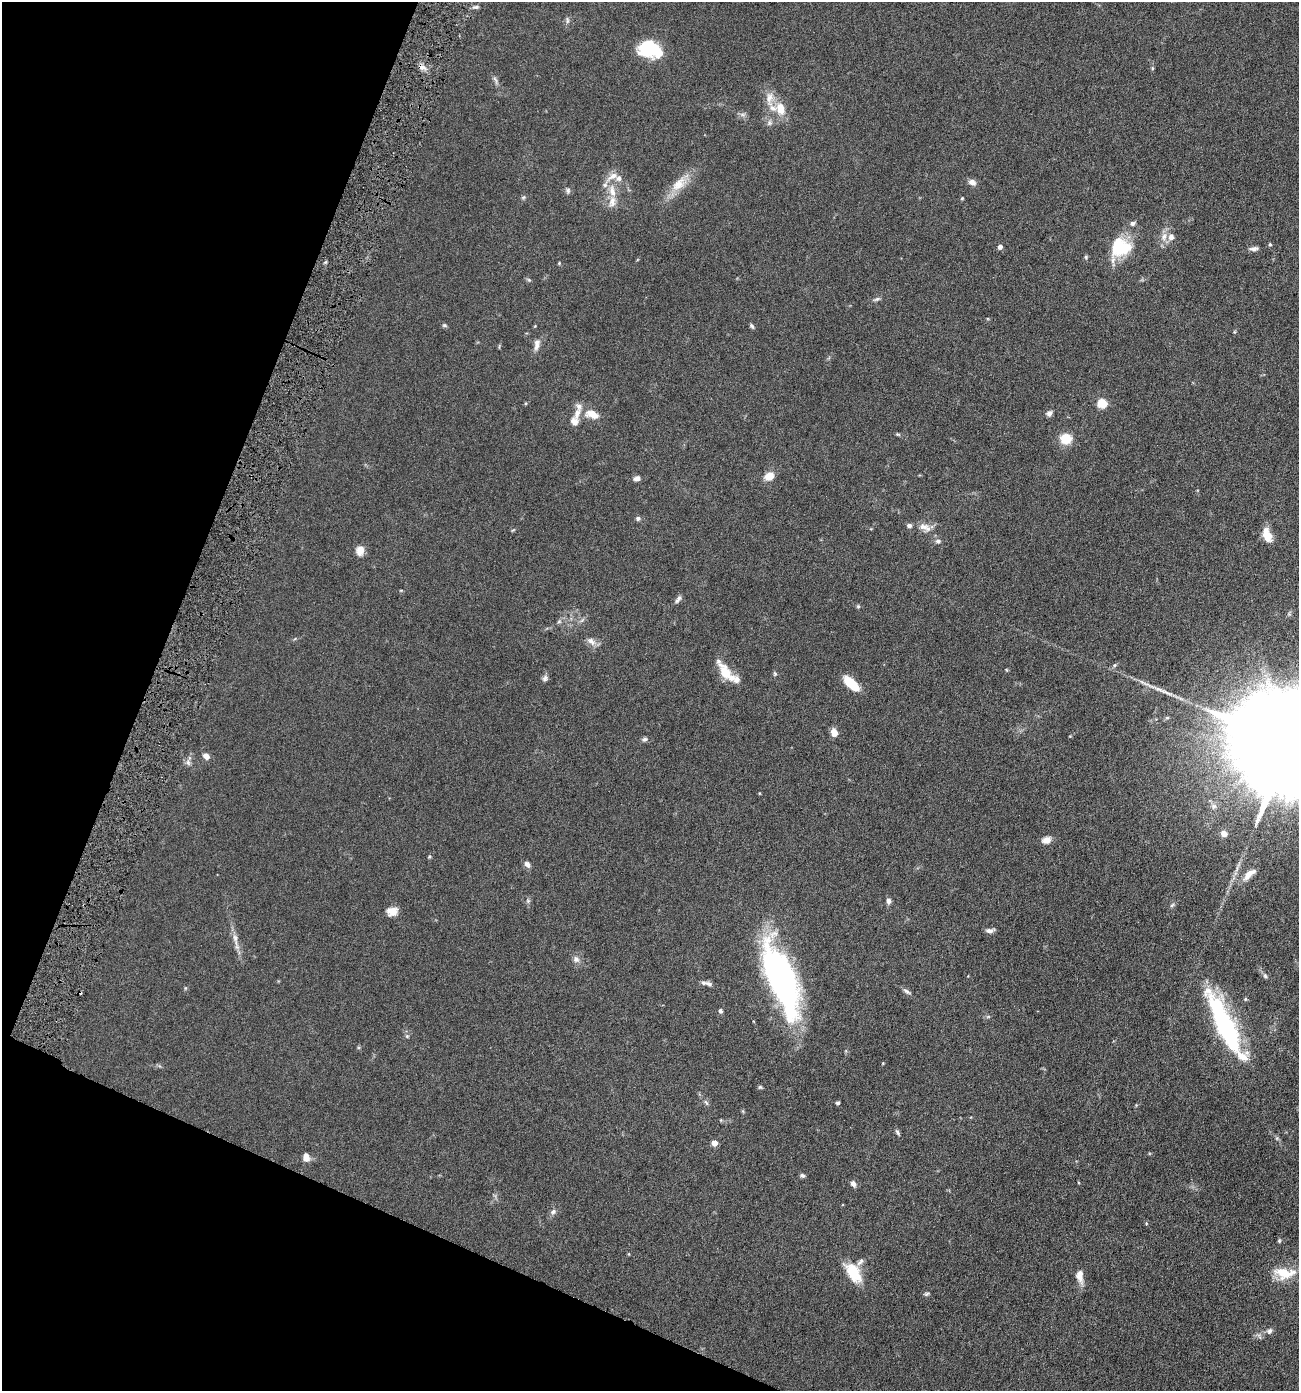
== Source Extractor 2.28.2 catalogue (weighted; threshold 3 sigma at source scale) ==
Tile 9 of 4 x 4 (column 1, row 3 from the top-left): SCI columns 140-1436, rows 1390-2778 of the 5598 x 5556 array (HDU 1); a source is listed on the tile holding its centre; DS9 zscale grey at full resolution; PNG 1301 x 1393 px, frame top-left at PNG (2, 2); no overlay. Shown black and unused: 20% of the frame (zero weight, under 4 of 8 exposures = <1% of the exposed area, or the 3 px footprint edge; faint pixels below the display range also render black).
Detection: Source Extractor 2.28.2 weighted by HDU 2 'WHT'; one run over the whole footprint, this tile lists its part. Background 0.062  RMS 0.0055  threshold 0.0225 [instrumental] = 3 sigma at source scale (4.09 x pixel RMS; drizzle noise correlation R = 1.36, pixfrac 0.8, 0.05/0.05 arcsec/px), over >= 5 px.
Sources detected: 108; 1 inside a brighter object's white glare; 1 cosmic-ray / hot-pixel residue — not listed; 11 inside a brighter listed object's ellipse — not listed separately; the other 95 listed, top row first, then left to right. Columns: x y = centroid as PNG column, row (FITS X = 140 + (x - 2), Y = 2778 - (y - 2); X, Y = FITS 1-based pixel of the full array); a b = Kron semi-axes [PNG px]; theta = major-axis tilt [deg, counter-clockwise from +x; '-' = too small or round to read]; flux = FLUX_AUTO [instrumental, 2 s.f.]
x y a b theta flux
567 20 10 4 -79 1
649 49 21 17 -6 25
422 67 10 6 -8 2.1
1152 68 5 4 - 0.59
495 80 15 3 -70 1.3
769 98 23 10 90 6.2
780 108 12 8 -72 7.9
769 123 9 7 69 1.5
619 178 9 8 - 2.2
972 182 10 7 -25 2.4
679 184 25 13 46 8.9
568 191 8 5 -89 1.2
612 191 17 9 -79 6
523 197 7 5 21 0.79
962 198 4 3 - 0.56
1133 223 7 6 - 1.3
1164 237 13 8 73 3.6
1270 244 4 3 - 0.63
1000 247 5 4 - 2.3
1120 247 26 22 39 21
1254 249 11 5 5 1.7
1086 257 6 5 - 0.72
559 263 5 3 - 0.43
529 280 6 4 -43 0.7
877 299 10 4 19 1.1
444 325 7 5 0 0.76
535 326 4 4 - 0.37
752 326 6 4 -60 0.95
537 344 17 7 81 3
1102 403 5 5 - 25
1049 413 7 6 - 1.8
592 414 18 10 -16 6.1
574 422 10 9 - 3.1
898 434 7 4 -19 0.64
1066 439 10 9 - 10
769 476 11 9 22 5.3
637 478 8 6 19 1.9
638 518 6 5 - 1.2
909 526 7 6 - 1.2
924 527 14 9 -12 3.8
1267 535 14 8 -66 8.7
938 541 8 6 -9 1.3
360 551 12 10 77 3.6
678 599 12 5 53 1.5
858 606 5 5 - 0.68
582 620 8 4 45 1.1
559 621 6 5 - 0.84
591 641 13 8 -42 2.9
1115 665 6 4 70 0.69
725 673 25 10 -61 11
775 674 7 5 -88 0.72
545 678 9 6 64 1.5
852 684 17 8 -43 14
834 732 9 7 -70 3.4
645 739 7 6 - 1.2
1292 745 50 21 -25 27000
206 756 10 7 -41 2.3
188 762 10 6 -74 1.6
759 793 4 3 - 0.34
1224 834 7 6 - 2.6
1046 840 11 8 20 3.1
527 864 9 6 -44 2
1249 874 18 7 42 4.9
528 901 6 4 -19 0.7
888 901 7 5 -85 1.9
1172 905 7 4 45 0.87
392 911 12 9 11 4.6
990 930 10 5 6 1.9
235 939 21 7 -79 4
576 959 9 8 - 2.2
1265 976 7 5 -72 0.99
781 980 69 22 -70 160
708 984 12 6 -21 1.8
907 991 13 5 -34 1.4
1245 999 5 4 - 0.66
720 1011 6 5 - 0.99
988 1016 6 4 1 0.68
1225 1026 71 17 -65 80
407 1036 6 5 - 0.76
760 1087 6 5 - 0.68
706 1103 9 4 -56 0.95
838 1103 4 4 - 0.8
897 1132 9 4 -57 1
714 1143 4 4 - 6.5
306 1157 8 6 -85 4.4
802 1175 6 5 - 1.1
853 1184 8 6 -48 1.8
553 1212 7 6 - 1.5
1146 1223 5 3 - 0.46
1279 1241 5 4 - 0.62
853 1273 27 14 -58 13
1284 1273 24 12 -6 13
1080 1276 18 9 -84 4.5
927 1294 8 4 18 0.85
1269 1331 8 7 - 1.7
Isophote crosses this tile's border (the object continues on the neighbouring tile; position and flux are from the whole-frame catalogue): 1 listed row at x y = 1292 745